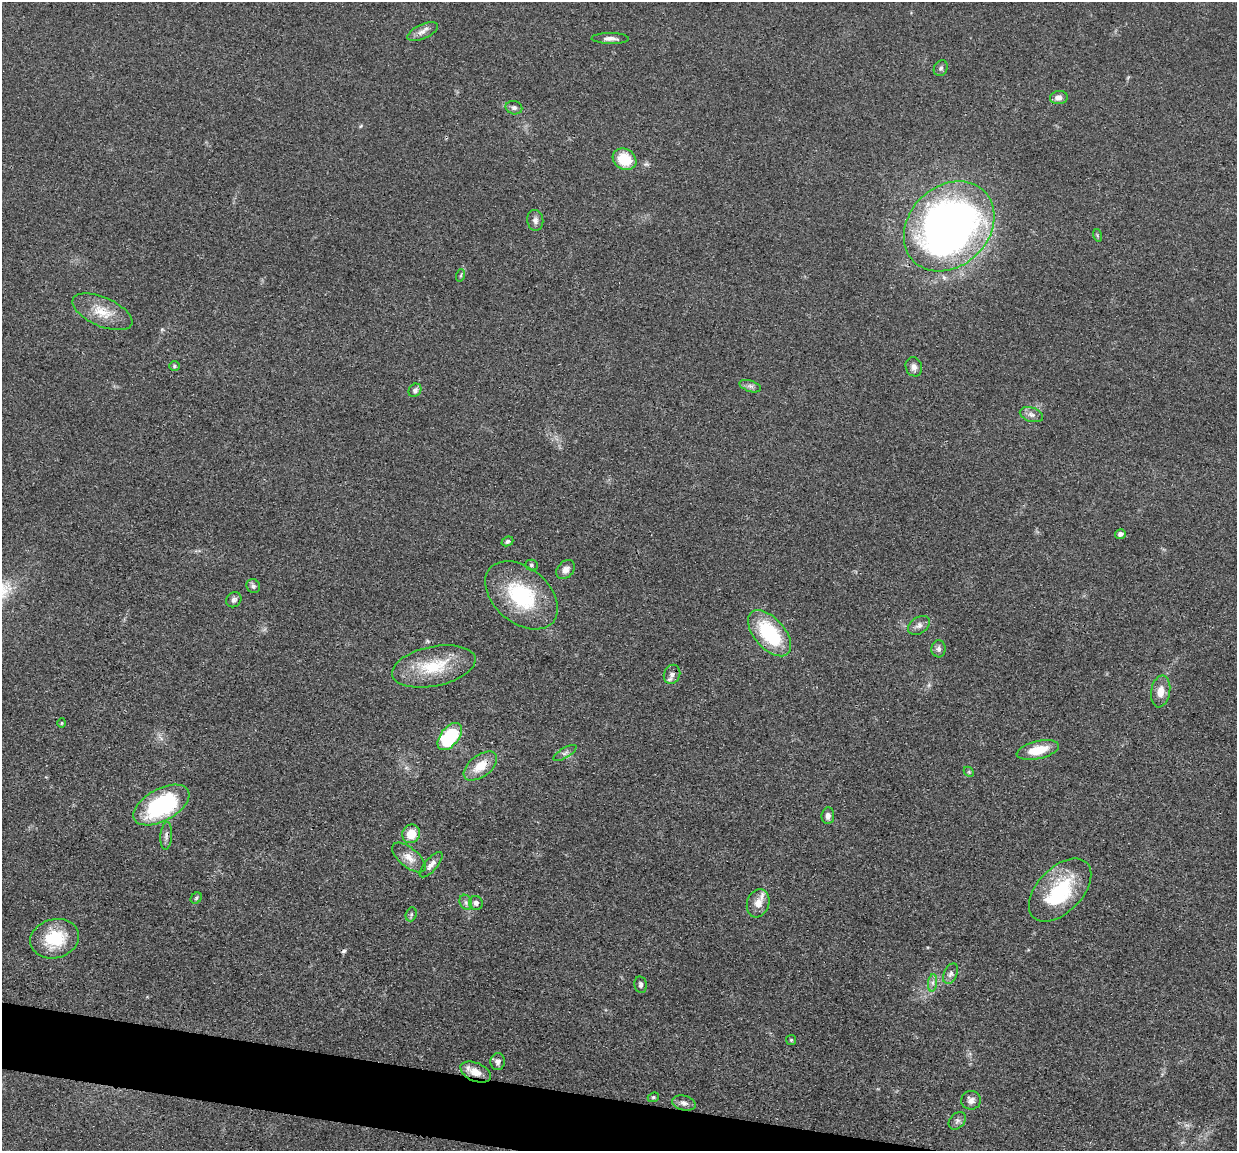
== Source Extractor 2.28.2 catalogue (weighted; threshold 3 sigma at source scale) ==
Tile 6 of 4 x 4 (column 2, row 2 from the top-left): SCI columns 1240-2474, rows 2548-3696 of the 4950 x 4974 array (HDU 1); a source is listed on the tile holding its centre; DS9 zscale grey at full resolution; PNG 1239 x 1153 px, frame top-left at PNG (2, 2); each listed source drawn as its Kron ellipse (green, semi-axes under 4 px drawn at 4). Shown black and unused: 3% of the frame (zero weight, under 3 of 4 exposures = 1% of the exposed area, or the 3 px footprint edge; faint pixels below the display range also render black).
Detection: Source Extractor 2.28.2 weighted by HDU 2 'WHT'; one run over the whole footprint, this tile lists its part. Background 0.0475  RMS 0.005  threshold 0.0223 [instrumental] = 3 sigma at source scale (4.5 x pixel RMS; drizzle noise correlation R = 1.50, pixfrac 1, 0.05/0.05 arcsec/px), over >= 5 px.
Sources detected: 61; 1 inside a brighter object's white glare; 1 cosmic-ray / hot-pixel residue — neither listed nor drawn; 1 inside a brighter listed object's ellipse — not listed separately; the other 58 listed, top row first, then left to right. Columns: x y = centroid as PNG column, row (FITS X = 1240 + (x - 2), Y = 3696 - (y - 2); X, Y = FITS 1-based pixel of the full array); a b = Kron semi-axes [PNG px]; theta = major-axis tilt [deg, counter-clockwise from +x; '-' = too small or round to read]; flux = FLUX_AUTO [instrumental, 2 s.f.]
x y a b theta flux
423 31 16 7 24 3.2
610 38 19 5 -1 2.6
941 68 8 6 65 1.3
1059 98 9 6 7 2.7
514 108 8 6 -12 1.5
624 159 12 10 -30 15
535 220 10 8 -83 2.2
949 226 50 40 44 300
1097 235 6 4 -72 0.65
461 275 6 4 71 0.74
102 312 32 14 -24 11
174 366 5 5 - 0.8
914 367 10 8 -69 2.4
750 386 11 5 -18 1.8
415 390 7 6 - 1.8
1031 415 12 7 -18 2.3
1120 534 5 5 - 2
507 541 6 4 22 1.2
531 565 6 5 - 0.87
566 570 11 8 44 2.8
253 586 7 6 - 1.5
521 595 41 27 -40 40
234 600 8 7 - 1.7
919 625 12 8 35 2.4
770 633 27 15 -49 37
939 649 8 7 - 1.9
434 666 42 19 12 24
672 674 10 8 65 2.5
1161 691 16 9 81 5.8
62 723 4 4 - 0.59
450 737 16 9 51 38
1038 750 22 9 13 11
565 753 13 5 31 1.7
480 766 19 10 38 9.8
969 772 6 4 -45 0.63
161 805 30 16 28 56
828 816 8 6 83 2.4
411 834 9 8 - 8.2
166 836 14 5 86 1.9
409 858 20 9 -40 5.5
431 865 16 6 49 2.8
1060 890 38 22 46 37
196 898 6 5 - 0.81
466 902 8 6 -69 1.4
476 903 7 6 - 1.7
758 903 14 11 71 4.8
411 914 7 5 70 1
55 939 24 19 15 22
951 974 11 6 65 2
933 983 9 4 82 1.4
641 985 8 6 -80 1.7
791 1040 5 5 - 0.66
498 1062 8 7 - 2.3
476 1072 16 9 -23 6.4
653 1097 6 4 21 0.67
971 1100 10 9 - 2.5
684 1103 12 7 -14 2.1
957 1121 10 7 45 1.7
Overlapping masked pixels (flux is a lower limit): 1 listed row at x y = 434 666